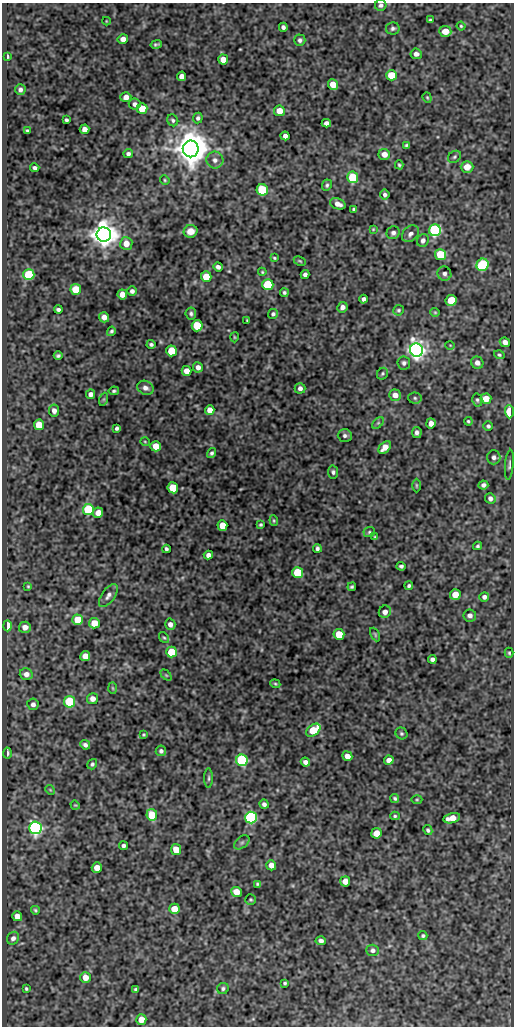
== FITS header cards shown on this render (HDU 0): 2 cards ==
NAXIS1  =                  512
NAXIS2  =                 1024

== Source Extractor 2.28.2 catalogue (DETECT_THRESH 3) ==
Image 512 x 1024 px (HDU 0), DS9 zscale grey, 1 PNG px = 1 image px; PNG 516 x 1028 px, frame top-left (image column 1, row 1024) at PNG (2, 3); each listed source drawn as its Kron ellipse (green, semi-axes under 4 px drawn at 4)
Background 85.1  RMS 0.51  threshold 1.53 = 3 sigma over >= 5 px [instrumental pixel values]
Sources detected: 210; all 210 listed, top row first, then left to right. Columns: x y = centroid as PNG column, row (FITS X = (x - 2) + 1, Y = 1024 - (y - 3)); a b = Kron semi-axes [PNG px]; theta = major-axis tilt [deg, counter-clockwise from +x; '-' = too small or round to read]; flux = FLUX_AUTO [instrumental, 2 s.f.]
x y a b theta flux
381 5 6 5 - 88
430 20 3 3 - 45
106 21 4 2 - 24
461 26 4 4 - 41
283 27 4 4 - 97
393 28 7 6 - 82
445 31 6 5 - 420
123 39 5 5 - 190
300 40 5 5 - 96
156 44 6 3 14 63
416 54 5 5 - 130
7 56 4 3 - 59
223 59 5 5 - 490
391 75 5 5 - 900
182 76 5 4 - 220
333 84 5 5 - 500
20 90 5 5 - 110
126 97 5 5 - 210
427 98 5 4 - 44
135 104 6 6 - 120
142 109 5 5 - 660
279 111 5 5 - 430
198 118 5 5 - 78
66 120 3 3 - 60
173 120 6 5 - 71
326 123 5 4 - 140
84 129 5 4 - 210
27 130 4 3 - 43
285 136 4 4 - 140
407 145 4 3 - 56
191 149 8 8 - 81000
128 154 5 4 - 90
384 154 6 5 - 260
454 157 7 5 34 64
215 160 8 8 - 170
399 165 4 3 - 49
467 167 6 6 - 350
35 168 4 3 - 87
353 177 6 5 - 1800
165 180 5 4 - 41
327 185 6 4 66 62
262 190 6 5 - 2500
385 195 5 4 - 91
338 204 8 5 -21 220
354 209 3 3 - 56
373 229 4 4 - 30
435 230 6 6 - 7000
191 231 7 6 - 390
393 233 7 6 - 110
410 234 9 7 42 150
104 235 7 7 - 44000
423 240 6 5 - 130
126 244 6 6 - 330
440 255 5 5 - 1600
274 258 4 3 - 39
300 261 6 3 -27 42
482 265 6 6 - 3400
218 267 4 4 - 110
262 272 4 3 - 37
444 274 7 7 - 120
29 275 5 5 - 2700
305 275 4 4 - 99
206 277 5 5 - 780
268 285 5 5 - 2400
76 289 5 5 - 750
132 291 5 5 - 110
284 293 4 4 - 67
122 294 5 5 - 310
363 299 4 4 - 91
451 300 5 5 - 790
342 307 5 5 - 150
58 309 4 3 - 80
398 310 5 5 - 54
435 312 4 4 - 37
191 314 6 5 - 81
273 314 5 5 - 82
104 317 5 5 - 180
247 320 3 2 - 30
197 326 5 5 - 1000
111 331 5 4 - 64
234 337 5 3 - 33
505 342 5 4 - 160
151 344 4 3 - 74
450 345 5 3 - 25
416 350 7 6 - 20000
171 351 5 5 - 1400
58 355 4 3 - 66
499 355 5 4 - 49
404 363 6 6 - 90
477 363 6 6 - 170
198 367 5 5 - 170
187 371 5 5 - 280
382 374 6 5 - 54
145 388 8 6 -28 150
300 388 5 5 - 120
114 391 5 4 - 63
91 394 4 4 - 170
395 395 5 5 - 270
415 398 6 5 - 67
104 399 7 4 71 48
486 399 5 5 - 450
477 400 6 5 - 65
210 410 5 4 - 310
54 411 6 5 - 170
509 412 7 4 -89 1200
468 421 4 4 - 45
378 423 7 4 45 57
431 423 5 5 - 230
39 425 5 5 - 950
488 426 5 5 - 69
117 428 4 4 - 78
417 432 5 4 - 110
345 436 7 6 - 96
145 442 5 3 - 29
156 446 5 5 - 470
385 447 7 5 46 360
212 453 5 4 - 75
494 457 7 6 - 120
509 465 15 4 84 97
333 472 6 5 - 79
416 485 7 3 -90 39
483 485 5 4 - 98
173 488 5 5 - 1300
490 498 5 5 - 140
88 510 5 5 - 2900
98 513 5 5 - 330
274 521 5 3 - 39
222 525 5 5 - 620
261 525 4 4 - 48
369 532 6 5 - 50
375 537 3 3 - 31
478 546 4 4 - 56
317 548 4 3 - 84
166 549 4 3 - 76
208 555 4 4 - 160
401 566 4 3 - 70
298 573 5 5 - 1700
28 586 4 3 - 37
409 586 4 4 - 67
352 587 4 3 - 58
108 595 13 6 54 160
455 595 5 5 - 460
484 597 5 4 - 110
385 612 6 6 - 180
470 615 6 6 - 120
78 620 5 5 - 1100
94 623 5 5 - 520
170 624 6 5 - 160
7 626 5 3 - 1200
25 627 6 5 - 210
339 634 5 5 - 760
375 634 7 4 -64 46
164 638 6 4 -51 47
171 652 5 5 - 1200
509 653 5 4 - 48
85 656 5 5 - 370
432 659 4 4 - 110
26 674 6 5 - 200
166 675 6 4 -44 43
275 684 5 4 - 44
113 688 6 4 -88 41
92 699 5 5 - 200
69 702 5 5 - 2300
33 704 6 6 - 130
313 730 8 5 39 1200
401 733 6 5 - 65
144 735 3 3 - 39
85 745 5 4 - 110
161 751 5 5 - 97
7 753 5 3 - 94
347 756 5 4 - 280
242 760 6 5 - 4900
389 760 5 4 - 210
305 762 5 4 - 140
92 764 5 4 - 68
209 778 10 4 90 66
50 790 5 4 - 36
395 798 5 4 - 59
417 800 5 3 - 38
264 804 5 4 - 110
75 805 5 3 - 32
152 815 6 5 - 1000
395 816 5 4 - 50
251 818 6 6 - 6200
452 818 8 5 12 400
36 828 6 6 - 9500
428 830 5 4 - 60
376 833 5 5 - 450
242 842 9 5 40 78
123 846 4 4 - 95
176 850 5 5 - 600
271 865 5 5 - 240
97 868 5 5 - 320
345 881 5 5 - 250
257 884 4 3 - 53
236 892 5 5 - 430
251 900 5 5 - 45
174 909 5 5 - 460
35 910 4 3 - 49
17 916 5 5 - 310
423 936 4 4 - 55
13 938 7 5 49 130
321 941 5 4 - 120
373 950 6 5 - 120
85 977 5 5 - 350
285 983 3 3 - 53
223 988 6 5 - 75
26 989 4 3 - 49
136 989 4 3 - 76
141 1019 5 5 - 480
At the frame edge (FLAGS 8, measured only in part): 1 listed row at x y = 381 5